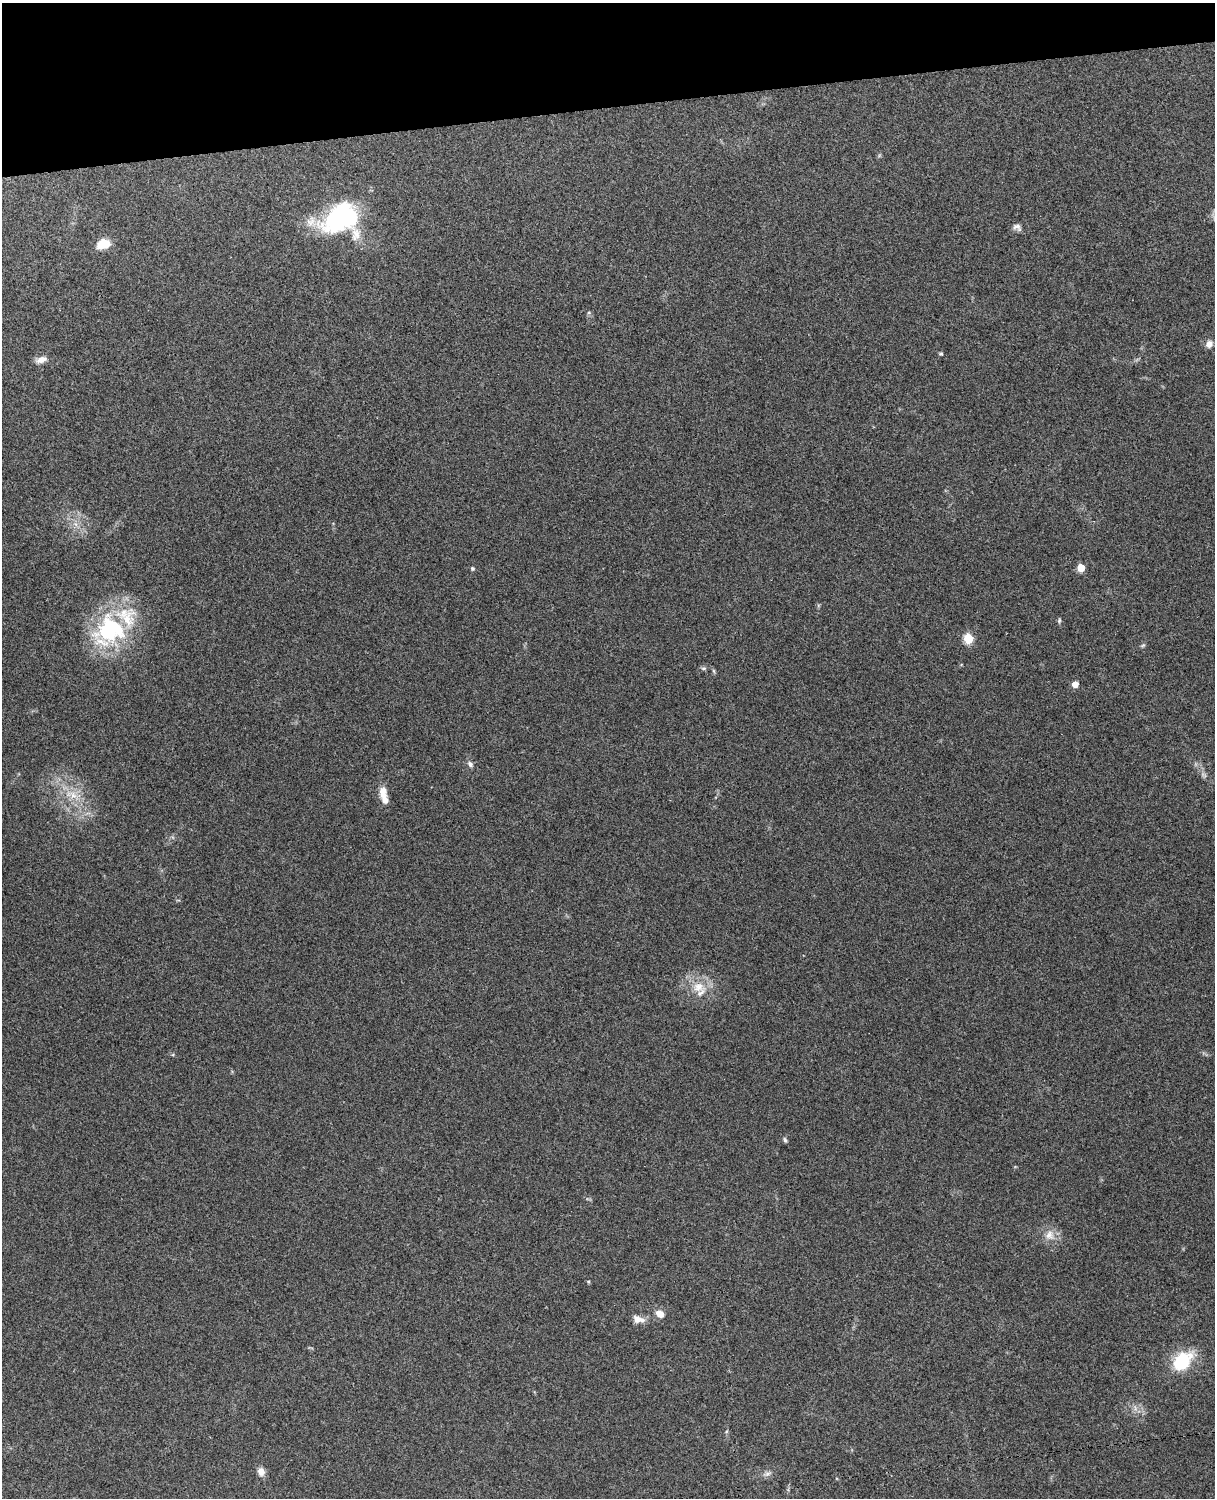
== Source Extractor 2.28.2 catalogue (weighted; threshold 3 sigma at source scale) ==
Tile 3 of 4 x 3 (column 3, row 1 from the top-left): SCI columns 2543-3755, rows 3156-4651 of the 5088 x 4928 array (HDU 1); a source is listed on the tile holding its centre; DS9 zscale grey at full resolution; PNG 1217 x 1500 px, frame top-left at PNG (2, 3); no overlay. Shown black and unused: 7% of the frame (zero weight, under 3 of 4 exposures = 6% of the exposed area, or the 3 px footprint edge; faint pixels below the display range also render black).
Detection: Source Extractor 2.28.2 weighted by HDU 2 'WHT'; one run over the whole footprint, this tile lists its part. Background 0.279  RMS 0.0091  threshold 0.0411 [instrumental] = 3 sigma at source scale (4.5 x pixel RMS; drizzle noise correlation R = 1.50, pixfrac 1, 0.05/0.05 arcsec/px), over >= 5 px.
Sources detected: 32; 1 too faint to see at this stretch — not listed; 4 inside a brighter listed object's ellipse — not listed separately; the other 27 listed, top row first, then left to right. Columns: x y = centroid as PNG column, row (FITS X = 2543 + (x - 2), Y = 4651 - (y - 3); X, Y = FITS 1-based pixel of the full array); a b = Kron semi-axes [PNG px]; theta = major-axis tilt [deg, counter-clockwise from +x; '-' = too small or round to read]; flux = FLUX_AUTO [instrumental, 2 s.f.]
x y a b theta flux
340 218 40 31 29 120
1017 227 12 8 -28 3.9
103 244 15 10 15 13
589 313 6 4 -18 1.2
1209 344 9 8 - 5
941 354 5 4 - 1.1
41 359 15 7 19 5.9
472 568 5 4 - 1.5
1081 568 5 5 - 21
1059 620 7 5 72 1.4
110 629 40 35 3 100
968 639 6 5 - 48
1143 645 7 4 30 1.4
704 668 7 5 -6 1.6
714 671 6 4 -71 1.3
1075 684 5 5 - 9.7
470 764 9 6 -51 3
383 792 16 9 89 9.9
72 795 24 10 -18 17
698 987 21 16 0 19
785 1140 7 4 -66 1.7
1050 1235 15 14 - 10
660 1314 10 7 -38 7.9
637 1319 11 9 -43 6
1182 1362 20 13 44 50
261 1472 10 8 -73 6
767 1474 11 6 23 3.4